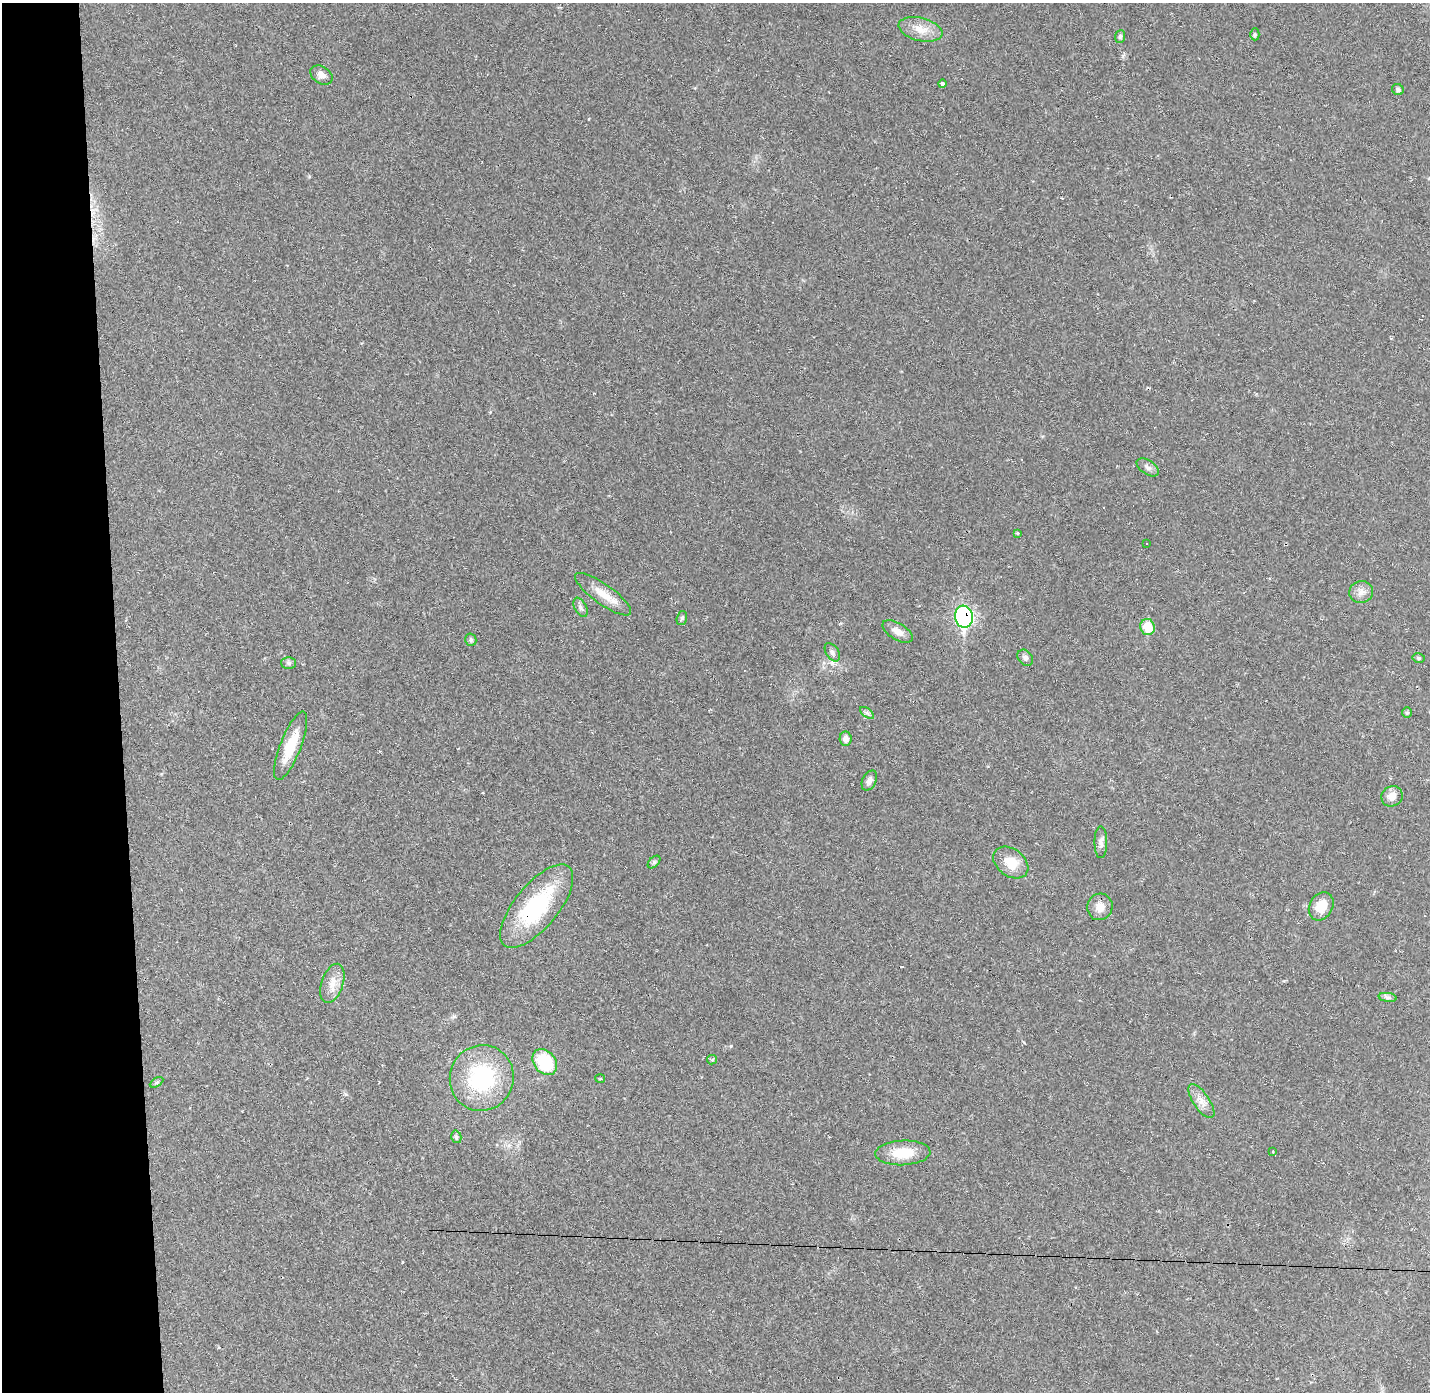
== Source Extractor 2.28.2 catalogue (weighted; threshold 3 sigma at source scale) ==
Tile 4 of 3 x 3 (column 1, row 2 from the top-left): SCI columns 1-1428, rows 1432-2821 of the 4285 x 4255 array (HDU 1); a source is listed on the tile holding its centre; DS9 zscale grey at full resolution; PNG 1432 x 1394 px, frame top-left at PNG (2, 3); each listed source drawn as its Kron ellipse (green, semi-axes under 4 px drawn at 4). Shown black and unused: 8% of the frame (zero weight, under 2 of 3 exposures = <1% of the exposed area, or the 3 px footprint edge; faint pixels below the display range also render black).
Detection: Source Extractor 2.28.2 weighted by HDU 2 'WHT'; one run over the whole footprint, this tile lists its part. Background 0.0431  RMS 0.0043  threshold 0.0193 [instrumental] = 3 sigma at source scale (4.5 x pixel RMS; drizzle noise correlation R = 1.50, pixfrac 1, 0.05/0.05 arcsec/px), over >= 5 px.
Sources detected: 50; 6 cosmic-ray / hot-pixel residue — neither listed nor drawn; the other 44 listed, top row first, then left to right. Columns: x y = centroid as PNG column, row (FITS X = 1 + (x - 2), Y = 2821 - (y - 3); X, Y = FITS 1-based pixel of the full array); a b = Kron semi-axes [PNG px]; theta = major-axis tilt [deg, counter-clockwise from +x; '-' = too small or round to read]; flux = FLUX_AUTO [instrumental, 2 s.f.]
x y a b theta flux
921 29 22 11 -13 6
1255 34 6 4 -89 0.72
1120 36 6 5 - 0.81
321 75 12 8 -33 2.6
942 84 4 3 - 1.7
1398 89 6 5 - 1
1148 467 12 7 -33 1.8
1017 533 4 3 - 0.37
1147 543 2 2 - 0.38
1361 592 12 11 - 3.1
603 594 33 10 -36 7.1
580 607 10 6 -63 1.4
964 617 11 9 -83 94
682 618 7 5 73 0.86
1148 627 8 7 - 11
897 631 17 8 -31 3.5
471 640 6 5 - 0.87
832 652 10 6 -56 1.4
1025 658 9 6 -48 1.4
1419 658 6 5 - 0.81
288 663 7 6 - 0.95
867 713 8 4 -37 0.89
1407 713 5 5 - 0.66
846 739 7 6 - 2.2
291 746 36 10 69 13
869 780 11 7 63 1.9
1392 796 11 10 - 3.5
1101 842 16 6 90 2
654 862 7 4 45 0.81
1011 863 19 13 -37 8
537 906 51 22 51 41
1321 906 15 11 61 7.3
1100 907 13 12 - 4.4
332 983 20 10 71 4.9
1388 997 9 4 -8 1.1
712 1060 5 4 - 0.57
545 1062 14 11 -52 21
482 1078 33 32 - 40
600 1079 5 3 - 0.38
157 1082 7 4 31 0.68
1201 1101 20 8 -56 3.9
456 1137 6 5 - 0.89
1273 1152 4 3 - 0.42
903 1153 27 12 3 11
Overlapping masked pixels (flux is a lower limit): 2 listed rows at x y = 964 617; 537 906